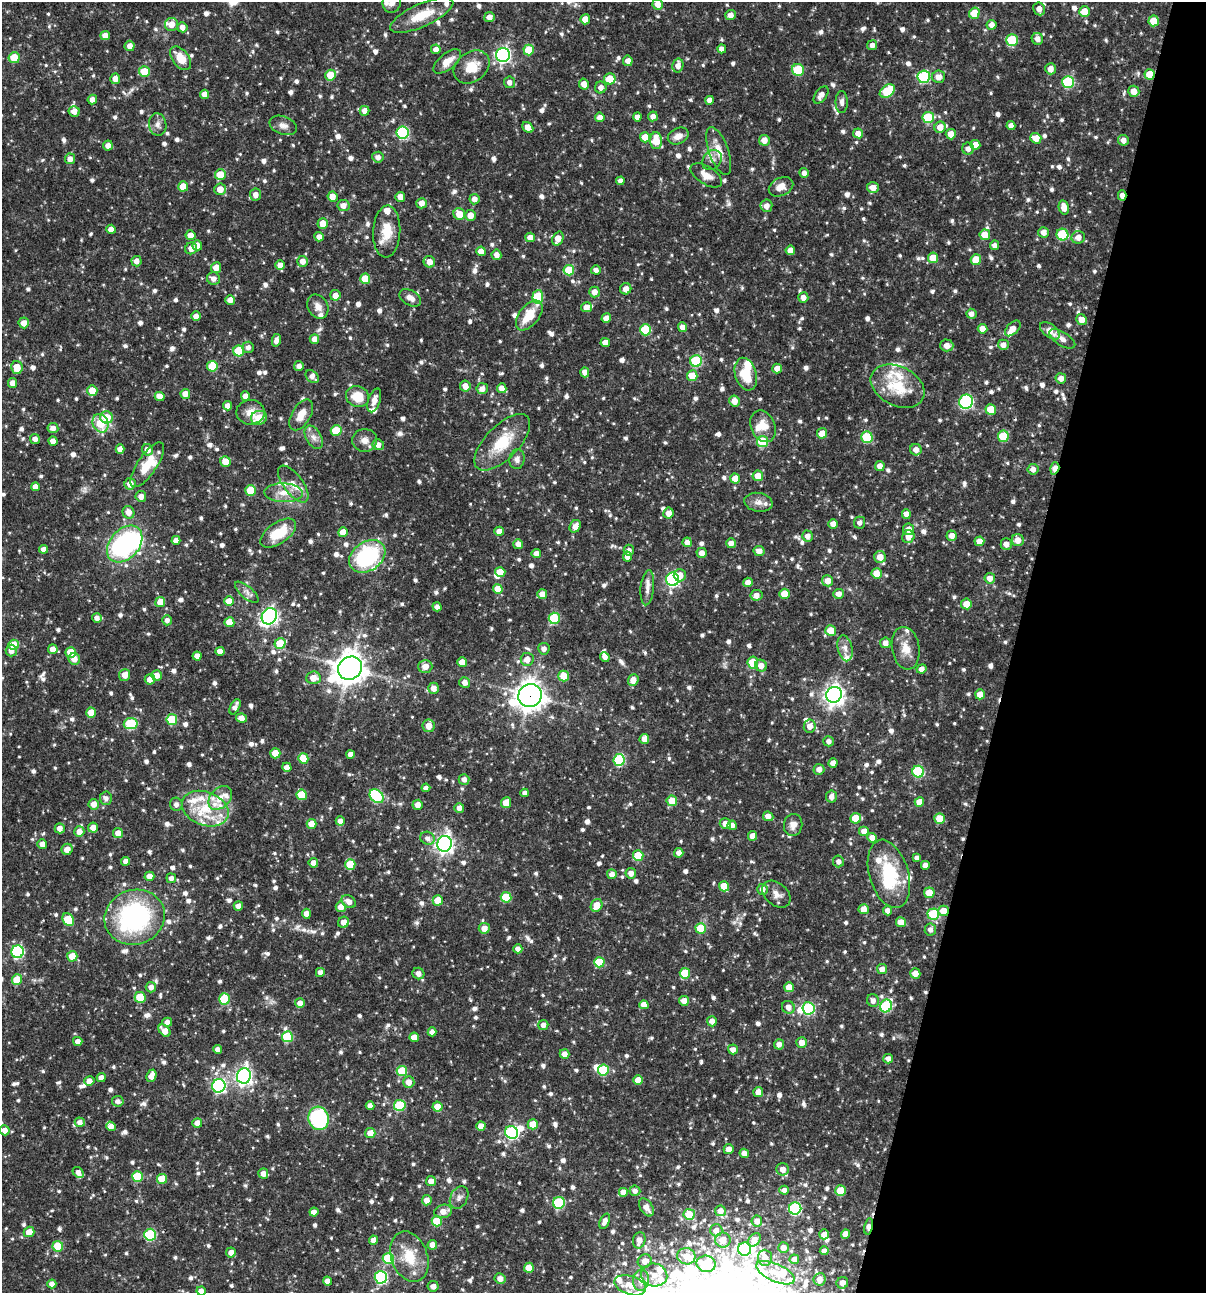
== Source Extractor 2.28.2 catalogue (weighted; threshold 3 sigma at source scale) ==
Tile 8 of 4 x 4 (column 4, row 2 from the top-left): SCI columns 3860-5063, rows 2584-3874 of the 5187 x 5168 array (HDU 1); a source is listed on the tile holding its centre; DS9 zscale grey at full resolution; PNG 1208 x 1295 px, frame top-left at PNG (2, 2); each listed source drawn as its Kron ellipse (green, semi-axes under 4 px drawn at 4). Shown black and unused: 16% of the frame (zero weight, under 3 of 4 exposures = <1% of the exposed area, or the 3 px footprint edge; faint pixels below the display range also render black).
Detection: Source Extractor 2.28.2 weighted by HDU 2 'WHT'; one run over the whole footprint, this tile lists its part. Background 0.0667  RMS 0.0035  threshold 0.0157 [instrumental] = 3 sigma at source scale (4.5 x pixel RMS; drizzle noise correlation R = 1.50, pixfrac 1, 0.05/0.05 arcsec/px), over >= 5 px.
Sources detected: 1175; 9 inside a brighter object's white glare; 2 cosmic-ray / hot-pixel residue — neither listed nor drawn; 47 inside a brighter listed object's ellipse — not listed separately; of the other 1117, all 500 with FLUX_AUTO >= 1.59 (the completeness limit of this list) listed and drawn (617 fainter detections not listed), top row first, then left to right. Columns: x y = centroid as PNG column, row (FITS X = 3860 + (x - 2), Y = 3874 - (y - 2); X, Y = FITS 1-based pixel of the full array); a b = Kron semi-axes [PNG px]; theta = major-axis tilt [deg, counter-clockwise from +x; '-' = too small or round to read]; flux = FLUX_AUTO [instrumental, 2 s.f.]
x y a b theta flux
392 2 10 9 - 2.3
658 4 5 5 - 3.3
1039 9 6 6 - 2.5
1085 11 5 5 - 5.9
974 13 6 5 - 7.5
422 15 34 11 24 9.6
730 15 5 5 - 2.4
489 17 5 5 - 2.5
585 19 5 5 - 3.9
1154 21 5 5 - 7.6
171 24 6 6 - 4.2
992 25 5 5 - 2.1
182 27 5 5 - 2.4
105 36 5 4 - 3.1
1037 39 6 5 - 2.3
1012 40 6 5 - 16
872 45 5 5 - 1.7
130 46 5 5 - 2.6
436 49 5 4 - 2.2
722 49 4 4 - 2
529 50 5 5 - 9.3
503 55 7 7 - 80
14 58 5 5 - 9.3
181 58 13 8 -53 6.2
447 61 16 8 39 4.4
628 61 5 5 - 2.3
678 65 7 5 76 2.3
472 67 19 14 37 6.8
1051 69 6 5 - 2.2
798 70 6 6 - 14
144 71 5 5 - 6.7
1150 74 5 5 - 6.8
331 75 5 5 - 7.7
924 77 6 6 - 27
938 77 6 6 - 2.7
115 79 5 5 - 2.7
610 79 5 5 - 7
509 82 6 5 - 1.9
1068 82 6 6 - 24
584 84 5 5 - 2.7
601 87 6 5 - 2
887 91 8 5 36 16
1134 91 5 5 - 3.9
205 94 4 4 - 2.9
821 95 10 5 53 2.2
92 99 5 4 - 2
710 100 4 4 - 2
842 102 11 6 -90 1.6
74 111 5 5 - 2.5
364 111 5 5 - 2.4
653 116 5 5 - 2
600 117 5 5 - 2.3
637 117 4 4 - 2.1
928 117 6 5 - 17
158 125 11 8 -82 2
283 125 14 9 -21 2.3
1011 126 4 4 - 2.1
528 127 6 4 -42 2.8
940 127 6 5 - 3.3
403 132 6 6 - 34
858 133 5 5 - 2.9
951 134 5 5 - 4
678 136 11 7 27 2.7
645 137 5 5 - 4
1036 138 6 5 - 4.7
764 140 5 5 - 3.2
1123 140 5 5 - 2.4
656 141 8 6 -87 7.6
108 145 5 5 - 2.4
975 145 5 5 - 4.5
968 149 6 6 - 2
719 151 25 9 -70 5.5
378 157 6 5 - 1.9
70 159 5 5 - 2.4
712 160 11 8 49 1.9
804 173 5 4 - 1.6
220 175 5 5 - 7.5
706 175 18 9 -32 3.8
620 181 4 4 - 1.7
183 186 5 5 - 5.1
781 187 13 9 25 3.6
873 187 6 5 - 2.9
220 189 6 6 - 3.7
256 194 6 5 - 2.3
1122 195 5 4 - 2.8
332 197 5 5 - 3.3
400 197 5 5 - 3.2
474 199 5 5 - 2.4
421 203 5 5 - 2.7
343 206 6 5 - 2.4
766 206 6 6 - 2.3
1064 207 7 5 -76 3.5
459 214 6 5 - 5.4
470 215 5 5 - 3.6
323 223 5 5 - 4.8
111 229 4 4 - 2.7
387 231 26 13 87 7.7
1044 232 5 5 - 2.2
191 235 5 5 - 3.6
985 235 5 5 - 4.9
1062 235 6 6 - 16
319 237 5 4 - 2.1
530 237 5 4 - 2.4
1078 237 7 6 - 2.6
558 239 7 5 68 4.2
197 245 5 5 - 2.4
994 245 5 4 - 1.7
191 248 6 5 - 2.5
790 250 5 5 - 2.9
481 251 4 4 - 3.4
496 255 5 5 - 2.3
933 258 5 5 - 6.7
976 260 5 5 - 9.1
136 261 5 5 - 2.1
303 261 5 5 - 2.8
429 262 6 5 - 3.2
280 265 5 5 - 2.6
216 268 5 5 - 3.6
569 270 5 5 - 11
596 270 5 4 - 1.6
213 278 6 6 - 2
365 279 5 5 - 8.2
626 289 6 5 - 2.2
594 292 5 5 - 2.4
335 295 5 5 - 2.6
538 297 6 5 - 19
410 298 12 7 -30 2.2
803 298 5 5 - 2.3
230 300 5 4 - 2.9
318 307 13 10 -62 2.7
586 307 5 5 - 3.3
971 314 5 5 - 1.9
529 315 17 10 52 8.7
196 316 5 4 - 2.2
606 318 5 4 - 3.1
1081 320 6 5 - 3
24 323 5 5 - 3
683 327 5 4 - 2.5
1013 328 9 5 45 3.5
982 329 5 4 - 3.4
645 330 5 5 - 15
1050 331 11 6 -37 4.2
314 339 5 5 - 2.1
1062 339 15 6 -32 2.1
276 340 6 4 78 1.8
605 342 5 4 - 3.3
947 345 6 6 - 2.6
1003 345 5 5 - 2.4
248 347 5 5 - 1.6
239 351 5 5 - 13
696 361 6 6 - 20
212 366 5 5 - 10
299 366 5 5 - 1.7
17 368 6 5 - 5.5
777 368 5 4 - 2.3
585 372 5 4 - 2.4
746 374 17 10 -74 9.7
692 376 5 5 - 6.7
312 377 7 5 -42 1.9
1061 378 5 5 - 2.1
12 383 5 4 - 2.4
465 386 5 5 - 2.9
898 386 28 19 -26 14
502 388 5 5 - 3.2
482 389 6 5 - 2.3
92 390 5 5 - 5.1
185 394 5 5 - 3.1
160 396 5 4 - 3.4
245 396 4 4 - 2.4
358 397 12 10 -24 7
374 400 12 6 71 2.4
734 401 5 5 - 3.1
966 402 7 7 - 46
227 406 4 4 - 2.1
991 409 5 5 - 7.5
250 412 14 12 0 4.2
301 415 17 9 59 4.6
106 417 6 6 - 7.1
259 418 8 7 - 6.5
100 423 9 7 -67 8.9
763 426 16 12 -66 5.5
53 428 5 5 - 2.2
336 430 5 5 - 9
822 433 5 5 - 3.9
1003 436 5 5 - 12
314 437 13 7 -60 2.4
867 437 6 5 - 17
35 439 5 5 - 2
365 440 12 11 - 2.9
53 441 5 4 - 2.5
502 442 36 16 45 14
762 442 5 5 - 13
378 445 6 5 - 2.5
120 449 5 4 - 2.4
147 450 6 5 - 2.9
916 450 6 5 - 2.5
517 459 10 7 81 1.8
225 461 5 5 - 5.4
147 465 26 9 56 8.2
880 466 5 4 - 2.4
1055 468 6 4 73 5.9
1033 469 5 5 - 1.8
758 476 5 5 - 4.6
735 479 5 5 - 5.3
130 484 6 5 - 3.1
293 484 21 9 -53 4
35 487 4 4 - 2.1
250 490 5 5 - 8.3
283 493 19 9 -2 4.6
141 496 5 5 - 2
758 502 14 9 -10 2.6
129 512 6 6 - 3.1
668 513 5 5 - 2.6
906 514 5 4 - 2.4
860 523 6 5 - 1.7
833 524 5 4 - 2.8
575 526 7 5 58 2.7
909 529 6 5 - 2.7
499 531 5 5 - 2.4
343 532 5 5 - 3.9
278 533 20 10 35 11
807 536 5 5 - 2.3
952 536 5 5 - 2.8
908 537 6 6 - 3.1
176 540 4 4 - 2.6
1018 540 6 6 - 3.4
979 541 5 5 - 3.4
687 542 5 4 - 2.2
731 543 5 5 - 2.3
125 544 21 14 48 53
518 544 5 5 - 2.3
1006 544 5 5 - 2.2
44 549 4 4 - 2.1
629 550 5 5 - 1.7
759 551 5 5 - 2.5
536 553 4 4 - 2.2
702 553 5 5 - 2.3
367 556 20 14 35 37
627 557 5 4 - 2.2
880 557 6 6 - 4
500 572 5 4 - 5
877 573 5 5 - 5
680 575 6 6 - 3.3
990 578 5 5 - 2.7
673 579 6 6 - 63
828 581 5 5 - 3.4
748 582 5 4 - 2.7
647 588 17 6 84 2.5
498 589 5 5 - 5.8
247 592 14 6 -41 1.7
542 594 5 5 - 3.1
784 594 5 5 - 6
838 594 5 5 - 2.4
756 595 6 5 - 2.4
229 601 5 5 - 4.8
160 602 5 5 - 4.1
966 604 5 5 - 4.5
437 607 5 4 - 1.6
269 616 8 7 - 120
97 618 5 4 - 1.7
554 618 5 5 - 16
167 620 5 5 - 1.7
229 622 5 5 - 5.7
831 631 5 5 - 6.2
280 643 5 5 - 8.3
885 643 5 5 - 2.4
14 645 5 5 - 6.8
845 648 13 7 -78 2.2
906 648 21 13 -81 5.3
53 649 5 4 - 2.5
544 649 6 5 - 1.7
11 650 6 6 - 2.6
220 651 4 4 - 2.5
71 652 5 5 - 6.6
197 656 4 4 - 2.6
605 657 5 4 - 1.8
74 659 6 5 - 2.5
527 659 6 6 - 3
462 662 5 4 - 3.5
753 663 6 5 - 11
425 666 7 6 - 2.9
761 666 6 5 - 2.7
350 668 13 11 39 510
922 669 5 4 - 2
124 675 6 5 - 3.3
157 675 5 5 - 2.7
564 676 5 5 - 6.8
313 678 7 6 - 3.7
150 679 5 5 - 2.8
633 680 6 5 - 3.7
465 682 5 5 - 2.3
434 688 5 5 - 2.5
980 694 5 5 - 3.7
834 695 8 7 - 210
530 696 12 11 - 410
235 707 8 4 62 2
91 713 5 5 - 6.5
241 718 5 4 - 3
172 719 5 5 - 15
131 724 7 5 8 23
429 726 6 6 - 3.3
810 726 6 6 - 2.7
644 739 5 5 - 2.7
829 741 5 5 - 1.7
275 753 5 5 - 6.6
350 754 4 4 - 2
303 758 5 5 - 7.2
619 760 6 5 - 26
833 763 4 4 - 2.6
287 767 5 4 - 2.4
819 769 5 5 - 2.1
918 772 6 6 - 24
464 779 5 5 - 1.9
426 788 4 4 - 1.6
525 793 4 4 - 1.7
302 795 5 5 - 11
377 796 8 6 -43 28
831 796 6 5 - 1.9
106 798 7 6 - 1.6
220 798 14 9 45 4.8
672 801 5 5 - 5.7
919 802 5 4 - 4.5
506 803 5 5 - 4.8
94 804 5 5 - 3.1
176 804 6 6 - 1.6
418 805 5 5 - 2.4
459 808 5 5 - 2.3
205 809 24 16 -21 13
768 816 5 4 - 2.7
856 818 5 5 - 8.3
939 819 5 5 - 6.4
340 821 4 4 - 1.8
725 823 6 5 - 2.8
311 824 5 5 - 4.4
732 825 5 4 - 2.5
793 825 11 9 81 2.4
60 828 5 5 - 2.5
93 828 5 5 - 3.4
864 831 5 5 - 2.6
79 832 5 5 - 2.7
118 833 5 5 - 3
753 836 5 4 - 3.2
427 838 7 6 - 1.7
872 838 5 4 - 2.4
42 844 5 5 - 2
444 844 8 7 - 140
67 849 6 5 - 3.1
679 853 4 4 - 2.4
638 856 5 5 - 12
917 858 4 4 - 1.8
126 861 4 4 - 2.1
838 861 6 5 - 1.8
313 863 5 4 - 2.4
350 864 5 5 - 10
925 865 4 4 - 2.2
631 873 5 5 - 2.4
612 874 5 5 - 2.5
889 874 35 19 -74 21
149 876 5 4 - 2.7
171 878 5 5 - 1.7
724 886 5 5 - 6.9
762 889 5 5 - 2.4
929 893 5 5 - 4.7
776 894 16 11 -41 3
506 897 5 5 - 14
438 900 5 5 - 5.9
349 901 8 5 -34 2.5
597 905 6 5 - 4.9
238 906 5 4 - 2.4
341 907 5 5 - 3.4
864 909 5 5 - 4.3
888 911 5 4 - 2.2
943 911 5 5 - 4.8
306 914 5 4 - 2.3
933 914 6 5 - 18
135 917 30 27 20 56
68 920 7 5 -52 13
344 922 6 5 - 2.5
901 922 5 5 - 4.2
484 928 5 5 - 2.8
701 928 5 5 - 13
930 930 6 5 - 1.8
518 949 4 4 - 1.9
17 952 6 6 - 41
72 956 5 5 - 4.6
599 962 5 5 - 11
882 969 5 5 - 2.2
320 972 4 4 - 2.1
418 973 6 5 - 2.4
685 973 5 5 - 11
915 973 5 5 - 3.4
17 980 5 5 - 9.9
151 987 5 5 - 2.2
789 987 5 5 - 4.6
140 997 5 5 - 11
224 999 5 5 - 16
873 1000 6 6 - 1.8
684 1001 5 5 - 2.7
300 1003 5 5 - 2.2
644 1005 4 4 - 3.1
886 1006 6 6 - 30
788 1007 7 6 - 2.4
808 1008 6 6 - 36
712 1021 5 5 - 2.5
167 1022 5 4 - 2.4
543 1025 5 5 - 2
165 1031 7 4 -45 3.8
432 1032 4 4 - 1.7
287 1037 5 5 - 20
414 1037 5 5 - 3.9
78 1041 5 4 - 2.1
802 1042 5 5 - 2.7
779 1044 5 5 - 2.1
218 1049 4 4 - 1.9
733 1049 5 5 - 2.2
565 1054 5 4 - 2.3
888 1059 5 4 - 1.9
603 1070 5 5 - 15
402 1071 5 5 - 14
151 1076 6 4 67 3.2
244 1076 8 7 - 130
101 1078 4 4 - 2
638 1080 5 5 - 4.5
89 1081 5 4 - 2.8
409 1082 6 5 - 3
219 1086 7 6 - 57
758 1092 5 5 - 2.7
118 1101 6 5 - 1.8
400 1105 5 5 - 21
370 1106 4 4 - 2.3
438 1107 5 5 - 5.5
318 1118 12 10 -77 32
80 1122 5 4 - 1.8
197 1123 5 4 - 2.9
533 1124 5 5 - 6.1
111 1126 5 4 - 2.4
481 1126 4 4 - 2.8
5 1130 5 5 - 2.5
512 1132 7 6 - 45
370 1133 5 5 - 3.2
729 1149 5 5 - 2.7
744 1153 5 4 - 2.6
783 1169 6 6 - 2.6
78 1172 6 4 -42 2
263 1173 5 5 - 2.2
137 1176 5 5 - 13
162 1179 5 5 - 6.7
431 1181 5 5 - 2.8
784 1190 4 4 - 1.7
635 1191 5 5 - 1.7
841 1191 5 5 - 8.1
623 1192 5 5 - 2.3
459 1197 12 8 61 1.9
427 1200 5 5 - 2.9
559 1203 6 5 - 28
646 1207 10 6 -56 2.4
795 1208 6 6 - 42
443 1211 9 6 13 3.2
720 1211 5 5 - 2.2
314 1212 4 4 - 2.5
689 1214 5 5 - 8.7
437 1221 5 5 - 12
605 1221 8 4 67 2.3
757 1221 5 5 - 2.5
868 1226 8 4 78 1.7
716 1230 6 6 - 2.6
29 1232 5 5 - 3.6
824 1234 5 4 - 2.6
845 1234 5 4 - 2.7
150 1235 6 6 - 28
374 1240 4 4 - 2.8
639 1240 8 6 76 3
723 1240 7 7 - 4.1
754 1240 7 5 48 2.9
432 1245 5 5 - 2.9
58 1246 5 5 - 12
783 1248 5 5 - 2.2
745 1249 6 6 - 37
824 1251 4 4 - 2
231 1252 5 5 - 2.3
686 1256 9 8 - 4.7
409 1257 26 18 -69 11
388 1258 5 5 - 20
765 1258 8 7 - 2.5
794 1259 5 4 - 2.2
645 1261 7 6 - 3.1
706 1264 9 8 - 15
529 1268 5 5 - 6.8
775 1273 21 9 -24 4.6
654 1275 13 11 -14 4.6
381 1277 6 6 - 46
500 1278 5 5 - 2.5
820 1279 6 6 - 2.6
641 1280 10 8 85 3.2
327 1281 4 4 - 2.4
842 1283 6 5 - 2.6
52 1284 4 4 - 2.2
630 1285 16 9 -18 5.3
433 1286 5 5 - 2.2
201 1291 4 4 - 2.1
Overlapping masked pixels (flux is a lower limit): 9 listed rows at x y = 1150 74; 1122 195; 1055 468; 784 594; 269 616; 530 696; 235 707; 943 911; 868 1226
Isophote crosses this tile's border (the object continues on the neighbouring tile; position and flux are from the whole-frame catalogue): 3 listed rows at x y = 392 2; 658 4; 201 1291